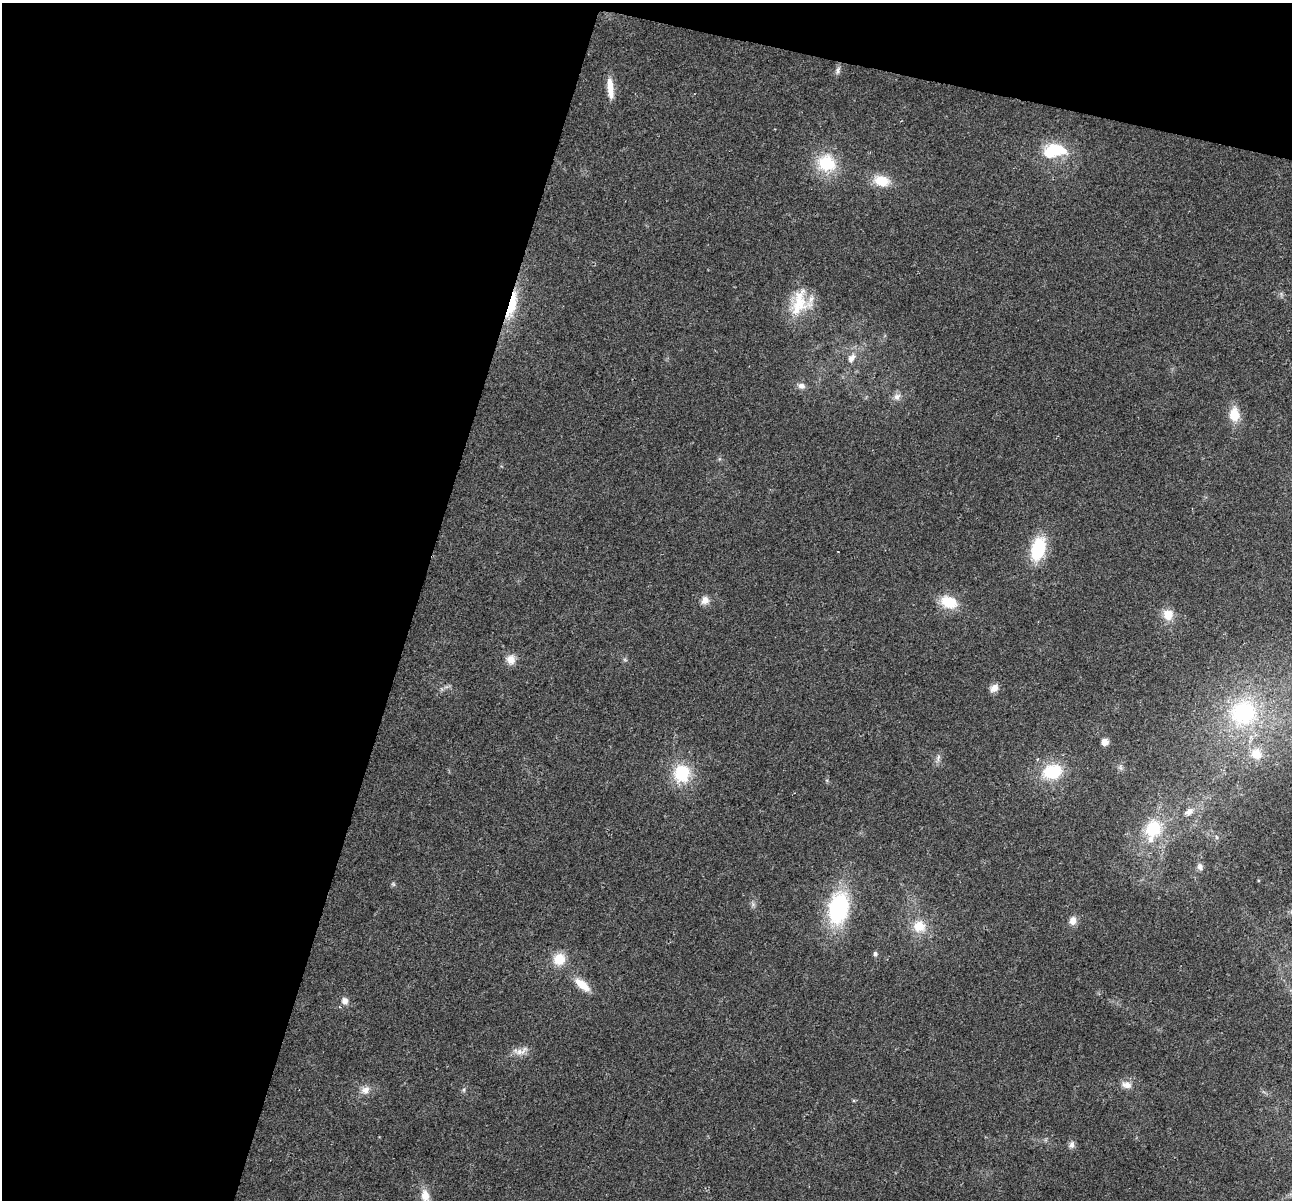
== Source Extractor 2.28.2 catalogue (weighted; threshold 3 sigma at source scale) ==
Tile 1 of 2 x 2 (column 1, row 1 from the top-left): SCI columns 1-1290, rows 1324-2521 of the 2581 x 2663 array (HDU 1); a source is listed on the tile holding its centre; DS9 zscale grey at full resolution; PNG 1294 x 1202 px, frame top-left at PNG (2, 3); no overlay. Shown black and unused: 36% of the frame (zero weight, under 2 of 3 exposures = <1% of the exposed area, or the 3 px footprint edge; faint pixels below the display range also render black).
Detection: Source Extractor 2.28.2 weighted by HDU 2 'WHT'; one run over the whole footprint, this tile lists its part. Background 0.0466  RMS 0.0064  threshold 0.0288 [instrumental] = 3 sigma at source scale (4.5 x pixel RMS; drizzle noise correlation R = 1.50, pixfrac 1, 0.0396/0.0396 arcsec/px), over >= 5 px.
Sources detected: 43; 2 inside a brighter listed object's ellipse — not listed separately; the other 41 listed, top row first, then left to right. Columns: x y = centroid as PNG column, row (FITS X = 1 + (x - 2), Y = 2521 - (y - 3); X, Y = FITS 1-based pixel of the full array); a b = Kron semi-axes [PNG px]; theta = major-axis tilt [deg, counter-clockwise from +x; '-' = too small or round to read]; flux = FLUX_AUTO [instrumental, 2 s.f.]
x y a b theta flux
838 70 11 5 74 2.1
610 88 25 7 -85 9.5
1055 151 31 20 6 26
826 163 20 18 -18 28
881 181 17 11 -17 15
799 303 36 23 77 24
512 305 37 9 75 23
851 358 13 8 58 4.6
801 386 10 8 -15 2.9
897 397 10 9 - 3.4
1234 414 16 11 -83 12
1038 549 21 12 75 36
705 600 10 9 - 4.3
949 602 19 13 -23 17
1168 615 13 12 - 8.7
511 659 12 11 - 5.8
625 660 6 4 -19 0.94
994 688 10 8 42 4.8
1243 713 44 41 37 79
1105 742 6 6 - 4.5
1256 754 14 13 - 10
938 758 11 5 73 2.1
1120 767 7 4 -71 1.3
1052 772 19 14 15 31
682 773 19 17 87 28
1189 812 14 8 33 4.9
1153 829 25 17 72 30
1216 837 6 4 -71 0.96
1200 867 10 7 -83 2.4
838 908 35 22 80 62
1073 920 10 8 73 4.7
919 926 16 14 -5 13
875 954 5 5 - 1.7
559 959 16 15 - 12
582 985 21 9 -38 11
345 1001 9 9 - 3.5
520 1051 23 9 10 5.9
1127 1085 13 9 -13 4.8
365 1090 13 10 37 5
1071 1145 10 8 74 2.4
425 1196 18 10 -75 8.2
Overlapping masked pixels (flux is a lower limit): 1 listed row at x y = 512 305
Isophote crosses this tile's border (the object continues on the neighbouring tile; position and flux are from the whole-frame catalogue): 1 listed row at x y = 425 1196